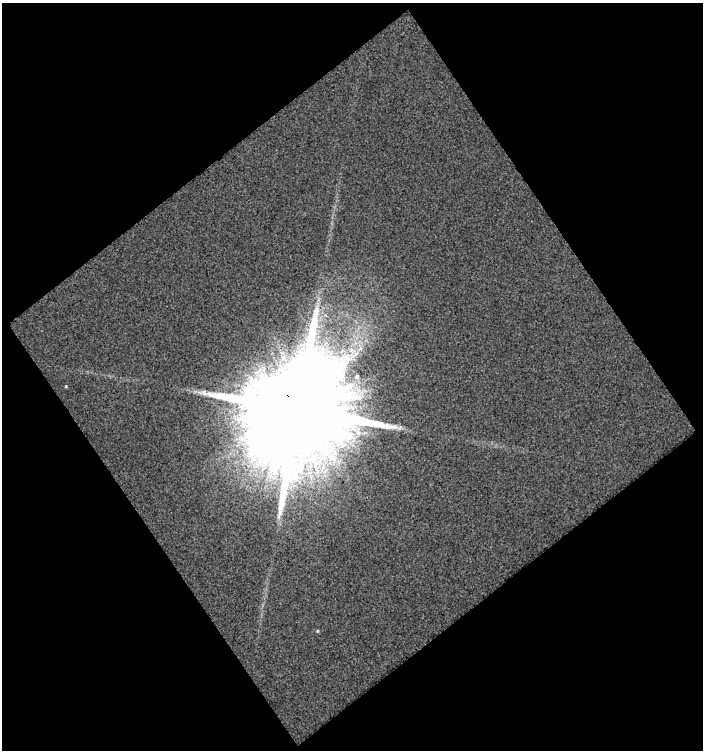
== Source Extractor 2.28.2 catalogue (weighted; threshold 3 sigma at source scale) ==
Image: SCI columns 20-720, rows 1-748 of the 741 x 748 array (HDU 1 of 3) = the unmasked area's bounding box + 8 px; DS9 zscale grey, full resolution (1 PNG px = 1 image px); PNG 705 x 752 px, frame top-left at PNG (2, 3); no overlay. Shown black and unused: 51% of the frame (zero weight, under 2 of 3 exposures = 2% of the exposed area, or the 3 px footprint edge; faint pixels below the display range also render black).
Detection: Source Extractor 2.28.2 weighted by HDU 2 'WHT'. Background 0.0553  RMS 0.054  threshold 0.243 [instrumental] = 3 sigma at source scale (4.5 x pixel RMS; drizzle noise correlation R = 1.50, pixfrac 1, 0.0396/0.0396 arcsec/px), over >= 5 px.
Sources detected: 4; all 4 listed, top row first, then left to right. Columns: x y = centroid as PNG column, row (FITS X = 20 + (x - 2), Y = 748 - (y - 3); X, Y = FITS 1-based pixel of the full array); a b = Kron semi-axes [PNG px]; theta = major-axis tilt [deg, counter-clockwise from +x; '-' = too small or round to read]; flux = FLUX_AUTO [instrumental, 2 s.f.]
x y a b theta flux
357 376 7 7 - 22
66 386 4 3 - 4.4
298 410 32 26 -73 200000
317 631 4 4 - 5.7
Overlapping masked pixels (flux is a lower limit): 1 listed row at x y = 298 410